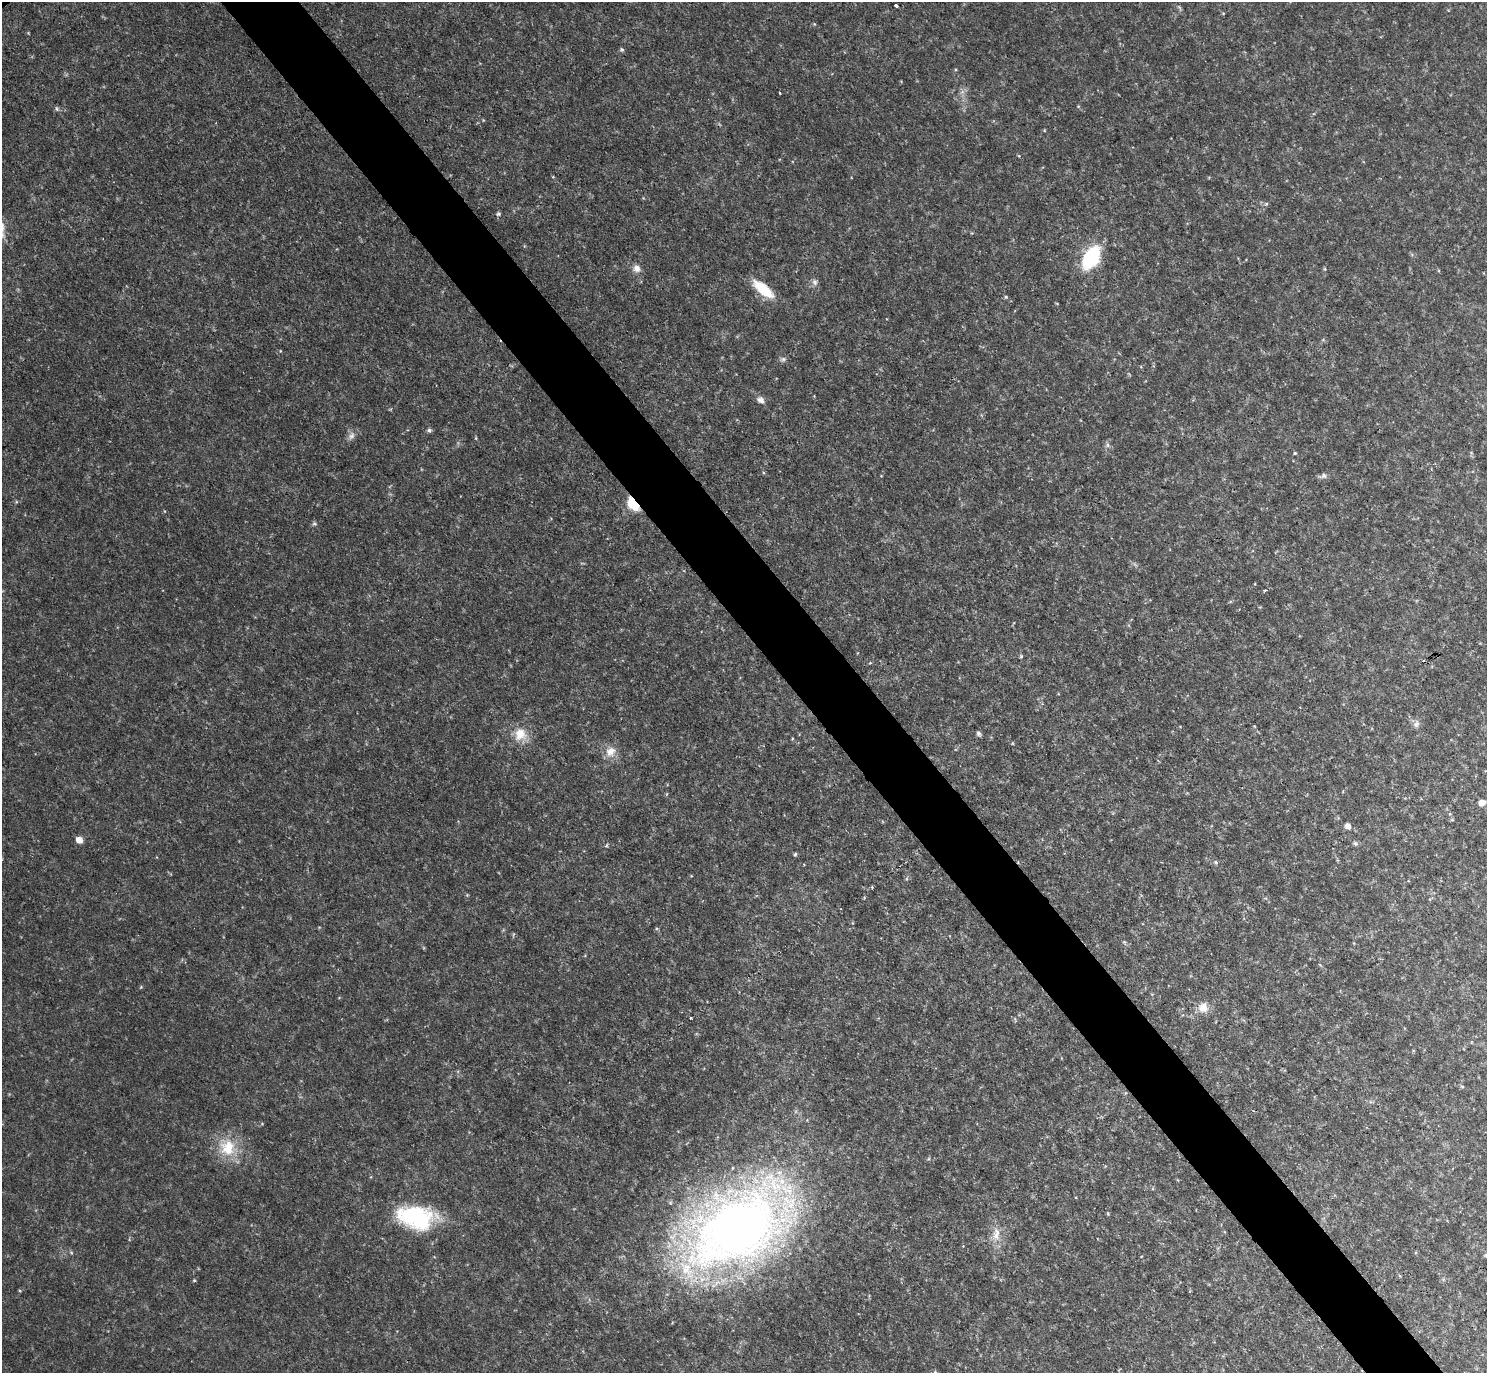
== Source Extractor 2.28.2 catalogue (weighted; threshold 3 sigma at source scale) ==
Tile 6 of 4 x 4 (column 2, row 2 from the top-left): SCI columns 1488-2972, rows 3039-4409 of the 5943 x 5938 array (HDU 1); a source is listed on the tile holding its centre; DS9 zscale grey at full resolution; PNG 1489 x 1375 px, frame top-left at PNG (2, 2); no overlay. Shown black and unused: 5% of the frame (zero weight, under 2 of 3 exposures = <1% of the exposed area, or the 3 px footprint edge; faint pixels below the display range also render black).
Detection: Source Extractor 2.28.2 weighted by HDU 2 'WHT'; one run over the whole footprint, this tile lists its part. Background 0.0475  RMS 0.0074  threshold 0.0333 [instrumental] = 3 sigma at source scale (4.5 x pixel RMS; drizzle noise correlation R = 1.50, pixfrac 1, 0.05/0.05 arcsec/px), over >= 5 px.
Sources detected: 44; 1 cosmic-ray / hot-pixel residue — not listed; the other 43 listed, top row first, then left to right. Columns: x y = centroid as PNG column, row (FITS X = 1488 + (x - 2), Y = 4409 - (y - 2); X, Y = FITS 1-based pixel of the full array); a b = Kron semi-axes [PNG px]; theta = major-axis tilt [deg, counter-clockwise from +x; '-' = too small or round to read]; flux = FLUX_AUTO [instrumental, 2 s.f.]
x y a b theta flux
896 5 4 3 - 3
622 49 6 5 - 1.1
780 93 3 2 - 0.72
57 109 6 4 -47 1.2
1266 204 6 4 18 0.88
498 214 5 4 - 1.3
1091 258 20 12 59 56
637 268 10 9 - 4.1
815 282 7 7 - 2.3
763 289 27 10 -40 20
1006 297 5 4 - 0.89
783 359 7 5 45 1.6
761 400 10 8 -26 3.2
429 430 6 5 - 1.4
351 436 11 6 46 3.2
1108 445 7 4 -89 1.5
1295 453 4 4 - 0.72
1324 476 7 6 - 2
633 503 9 6 -54 47
314 523 6 5 - 1.2
1021 656 5 5 - 0.83
1416 724 9 8 - 2.9
978 733 7 5 -47 1.6
520 734 17 15 75 12
610 751 14 12 45 7.6
1482 802 7 6 - 4.5
1348 826 7 6 - 3.4
79 840 6 5 - 6.9
1355 844 6 5 - 1.4
606 845 5 3 - 1
795 854 5 4 - 0.95
1216 862 6 5 - 1.2
872 887 3 3 - 0.69
141 987 4 4 - 0.67
1203 1008 13 12 - 7.4
691 1018 3 2 - 1.3
227 1148 23 22 - 23
415 1217 41 24 -14 65
736 1228 92 58 33 650
996 1234 19 8 79 7.9
71 1252 5 3 - 0.84
1486 1255 6 4 44 1
194 1280 5 3 - 0.65
Overlapping masked pixels (flux is a lower limit): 1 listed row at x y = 633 503
Isophote crosses this tile's border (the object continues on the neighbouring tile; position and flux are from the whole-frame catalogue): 1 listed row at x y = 1486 1255